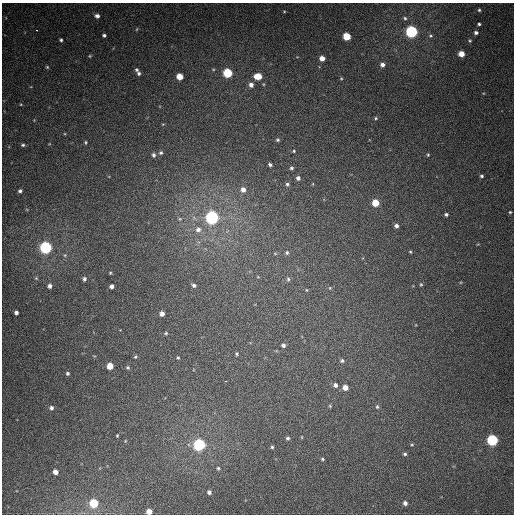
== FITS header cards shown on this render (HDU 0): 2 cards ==
NAXIS1  =                  512
NAXIS2  =                  512

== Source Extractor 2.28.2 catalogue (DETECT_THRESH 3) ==
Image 512 x 512 px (HDU 0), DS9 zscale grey, 1 PNG px = 1 image px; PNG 516 x 516 px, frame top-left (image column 1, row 512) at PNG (2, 3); no overlay
Background 396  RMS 10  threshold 30.7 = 3 sigma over >= 5 px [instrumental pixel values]
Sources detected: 96; all 96 listed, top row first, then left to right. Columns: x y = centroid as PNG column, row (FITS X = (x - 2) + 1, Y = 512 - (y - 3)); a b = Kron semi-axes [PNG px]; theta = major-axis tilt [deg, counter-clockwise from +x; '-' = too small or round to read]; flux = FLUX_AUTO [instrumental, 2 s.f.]
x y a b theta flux
479 10 3 3 - 860
284 11 4 3 - 580
97 16 5 4 - 2400
405 18 4 4 - 970
479 24 3 3 - 1000
137 29 5 3 - 540
37 30 2 2 - 2400
412 32 5 5 - 140000
476 33 4 4 - 1800
104 35 4 3 - 1400
347 36 5 5 - 22000
431 36 6 5 - 1000
61 40 4 3 - 1200
470 41 5 4 - 800
461 54 5 4 - 8800
90 56 5 4 - 750
322 58 5 4 - 5900
382 65 5 5 - 3200
47 67 4 4 - 790
136 70 5 4 - 1100
139 73 5 4 - 1400
228 73 5 5 - 48000
258 76 6 5 - 13000
180 77 5 5 - 12000
341 78 4 4 - 770
251 85 5 5 - 3600
376 118 5 4 - 940
163 124 4 3 - 490
277 140 5 5 - 1100
85 142 4 3 - 830
23 145 5 4 - 1200
294 151 4 4 - 750
161 153 5 5 - 1100
153 155 5 4 - 1600
428 155 5 4 - 890
270 164 4 3 - 1400
291 168 5 4 - 1300
482 176 4 4 - 1400
298 178 5 5 - 2100
287 184 5 5 - 1400
243 190 6 5 - 4300
20 191 4 3 - 1600
375 203 5 5 - 18000
510 212 4 4 - 780
446 214 4 3 - 1300
212 217 6 6 - 210000
180 219 6 5 - 1300
396 226 5 5 - 2200
198 229 9 8 - 4500
46 247 6 5 - 140000
410 252 4 3 - 640
275 253 6 4 0 690
287 253 6 5 - 1300
110 273 3 3 - 700
36 278 5 4 - 880
84 279 4 4 - 1800
288 279 6 4 -89 1300
421 284 5 4 - 790
194 285 5 4 - 1700
50 286 5 5 - 2700
112 286 4 4 - 2600
330 288 5 4 - 710
306 290 4 3 - 520
16 312 4 4 - 2400
162 314 4 4 - 4100
166 333 5 4 - 870
283 345 4 4 - 1800
237 354 4 4 - 910
135 357 5 5 - 990
178 358 4 3 - 840
342 361 5 5 - 1300
110 366 5 5 - 13000
128 367 5 5 - 1100
68 373 4 4 - 1300
225 381 3 2 - 3200
335 385 6 5 - 2200
345 387 5 5 - 6300
330 406 5 4 - 790
377 407 7 5 -90 1400
51 408 5 5 - 2000
117 435 4 3 - 620
302 437 4 3 - 510
288 438 4 4 - 1300
492 440 5 5 - 96000
125 441 5 3 - 560
199 445 6 6 - 130000
412 445 5 3 - 790
272 447 4 4 - 1000
405 454 5 4 - 1300
322 459 4 3 - 870
218 468 5 4 - 970
55 472 4 4 - 4800
209 492 4 4 - 2300
94 503 5 5 - 35000
405 503 5 4 - 2700
149 512 5 4 - 7900
At the frame edge (FLAGS 8, measured only in part): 1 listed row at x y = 149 512